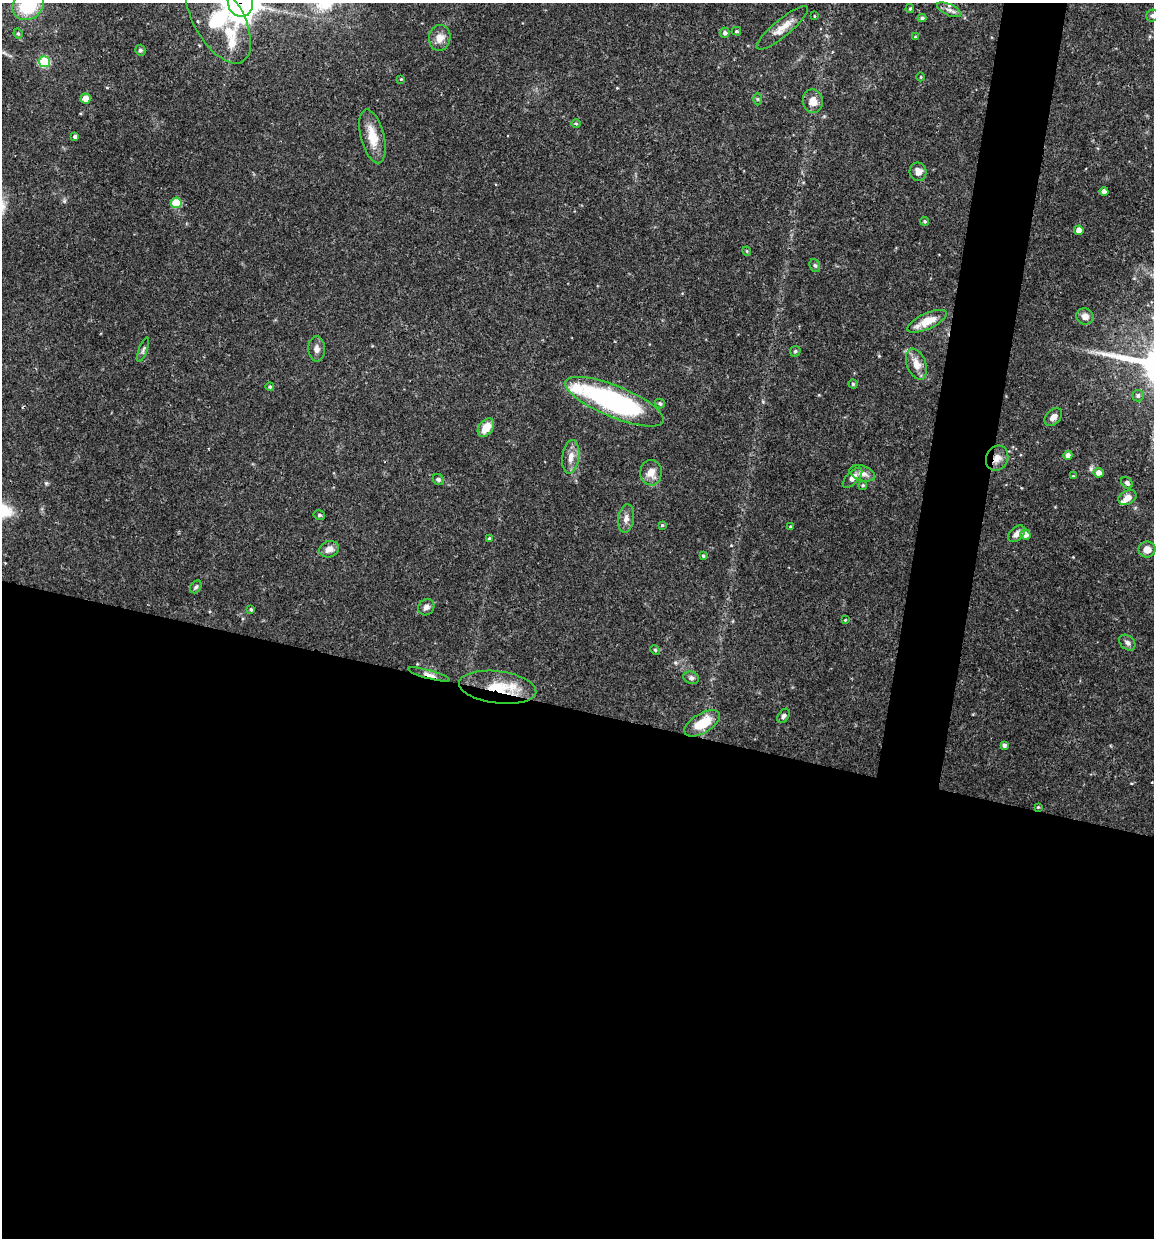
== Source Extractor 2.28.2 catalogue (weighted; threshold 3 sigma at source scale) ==
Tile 14 of 4 x 4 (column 2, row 4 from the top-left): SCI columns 1271-2422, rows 6-1241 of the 4966 x 4951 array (HDU 1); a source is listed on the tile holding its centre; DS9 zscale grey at full resolution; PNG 1156 x 1240 px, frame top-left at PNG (2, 3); each listed source drawn as its Kron ellipse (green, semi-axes under 4 px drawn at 4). Shown black and unused: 46% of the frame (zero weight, under 3 of 4 exposures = <1% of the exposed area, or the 3 px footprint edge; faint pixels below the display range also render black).
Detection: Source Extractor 2.28.2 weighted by HDU 2 'WHT'; one run over the whole footprint, this tile lists its part. Background 0.0686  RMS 0.0025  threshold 0.0113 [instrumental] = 3 sigma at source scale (4.5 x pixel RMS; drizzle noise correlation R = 1.50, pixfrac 1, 0.05/0.05 arcsec/px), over >= 5 px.
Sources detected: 81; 2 inside a brighter listed object's ellipse — not listed separately; the other 79 listed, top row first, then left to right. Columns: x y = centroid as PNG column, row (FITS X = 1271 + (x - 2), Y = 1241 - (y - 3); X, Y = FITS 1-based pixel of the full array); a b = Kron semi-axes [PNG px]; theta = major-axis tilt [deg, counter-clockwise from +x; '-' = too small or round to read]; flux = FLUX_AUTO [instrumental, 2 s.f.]
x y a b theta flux
240 3 14 12 -69 450
28 5 17 14 41 15
910 9 4 3 - 0.37
949 10 13 5 -24 1.2
1152 15 6 5 - 0.63
814 16 4 2 - 0.18
922 18 4 4 - 0.53
218 19 49 24 -60 24
782 28 32 8 40 3.2
736 31 5 3 - 0.33
725 33 5 5 - 0.67
18 34 5 4 - 0.41
915 37 4 3 - 0.25
440 38 13 10 80 2.4
140 50 5 5 - 0.47
45 62 5 5 - 13
921 77 4 3 - 0.2
401 79 4 4 - 0.23
85 98 5 5 - 2.2
758 99 6 4 -90 0.33
813 101 12 10 -81 2.7
576 123 5 3 - 0.29
372 136 27 11 -75 5.1
75 137 4 3 - 0.64
918 172 9 8 - 1.7
1104 191 4 4 - 1.3
176 203 5 5 - 8.1
925 221 4 4 - 0.37
1079 230 4 4 - 1.8
747 251 4 4 - 0.3
815 265 6 5 - 0.48
1085 316 9 8 - 1.7
927 321 21 8 25 5
317 349 12 8 -87 1.3
143 350 13 4 70 0.58
795 351 6 4 45 0.39
916 364 16 9 -70 2.9
853 384 4 4 - 0.3
270 387 4 4 - 0.41
1138 396 5 5 - 0.63
614 402 53 15 -22 47
660 404 5 5 - 0.5
1053 417 10 7 46 1.3
486 428 10 7 52 4.1
1068 455 4 4 - 1
571 457 17 8 82 2.3
997 458 13 11 64 2.2
651 473 13 11 90 2.6
862 473 13 7 -17 1.7
1098 473 5 5 - 1.6
1073 476 4 3 - 0.23
852 478 12 6 46 1.6
438 479 6 5 - 0.53
1127 483 6 5 - 0.79
863 485 4 4 - 0.39
1127 498 9 7 28 1.9
319 515 6 4 -12 0.45
626 519 14 8 80 1.6
662 525 4 4 - 0.31
790 527 3 3 - 0.33
1017 534 10 6 43 1.4
1025 534 5 5 - 1.6
489 539 4 3 - 0.47
329 549 10 8 20 1.7
1147 549 8 8 - 2.1
703 556 4 4 - 0.4
196 587 7 5 55 0.51
426 607 9 7 45 1.1
251 609 3 3 - 0.36
845 620 3 3 - 0.22
1127 643 9 6 -42 0.94
655 650 5 4 - 0.32
429 675 21 4 -15 1.3
691 678 8 6 -18 0.72
498 687 39 16 -7 9.3
784 716 8 5 55 0.62
702 723 20 9 31 6.7
1004 745 4 4 - 0.82
1038 807 3 3 - 0.24
Overlapping masked pixels (flux is a lower limit): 5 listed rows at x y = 240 3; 218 19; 997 458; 429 675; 498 687
Isophote crosses this tile's border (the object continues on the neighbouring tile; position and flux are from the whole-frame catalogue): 3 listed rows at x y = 240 3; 28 5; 1152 15